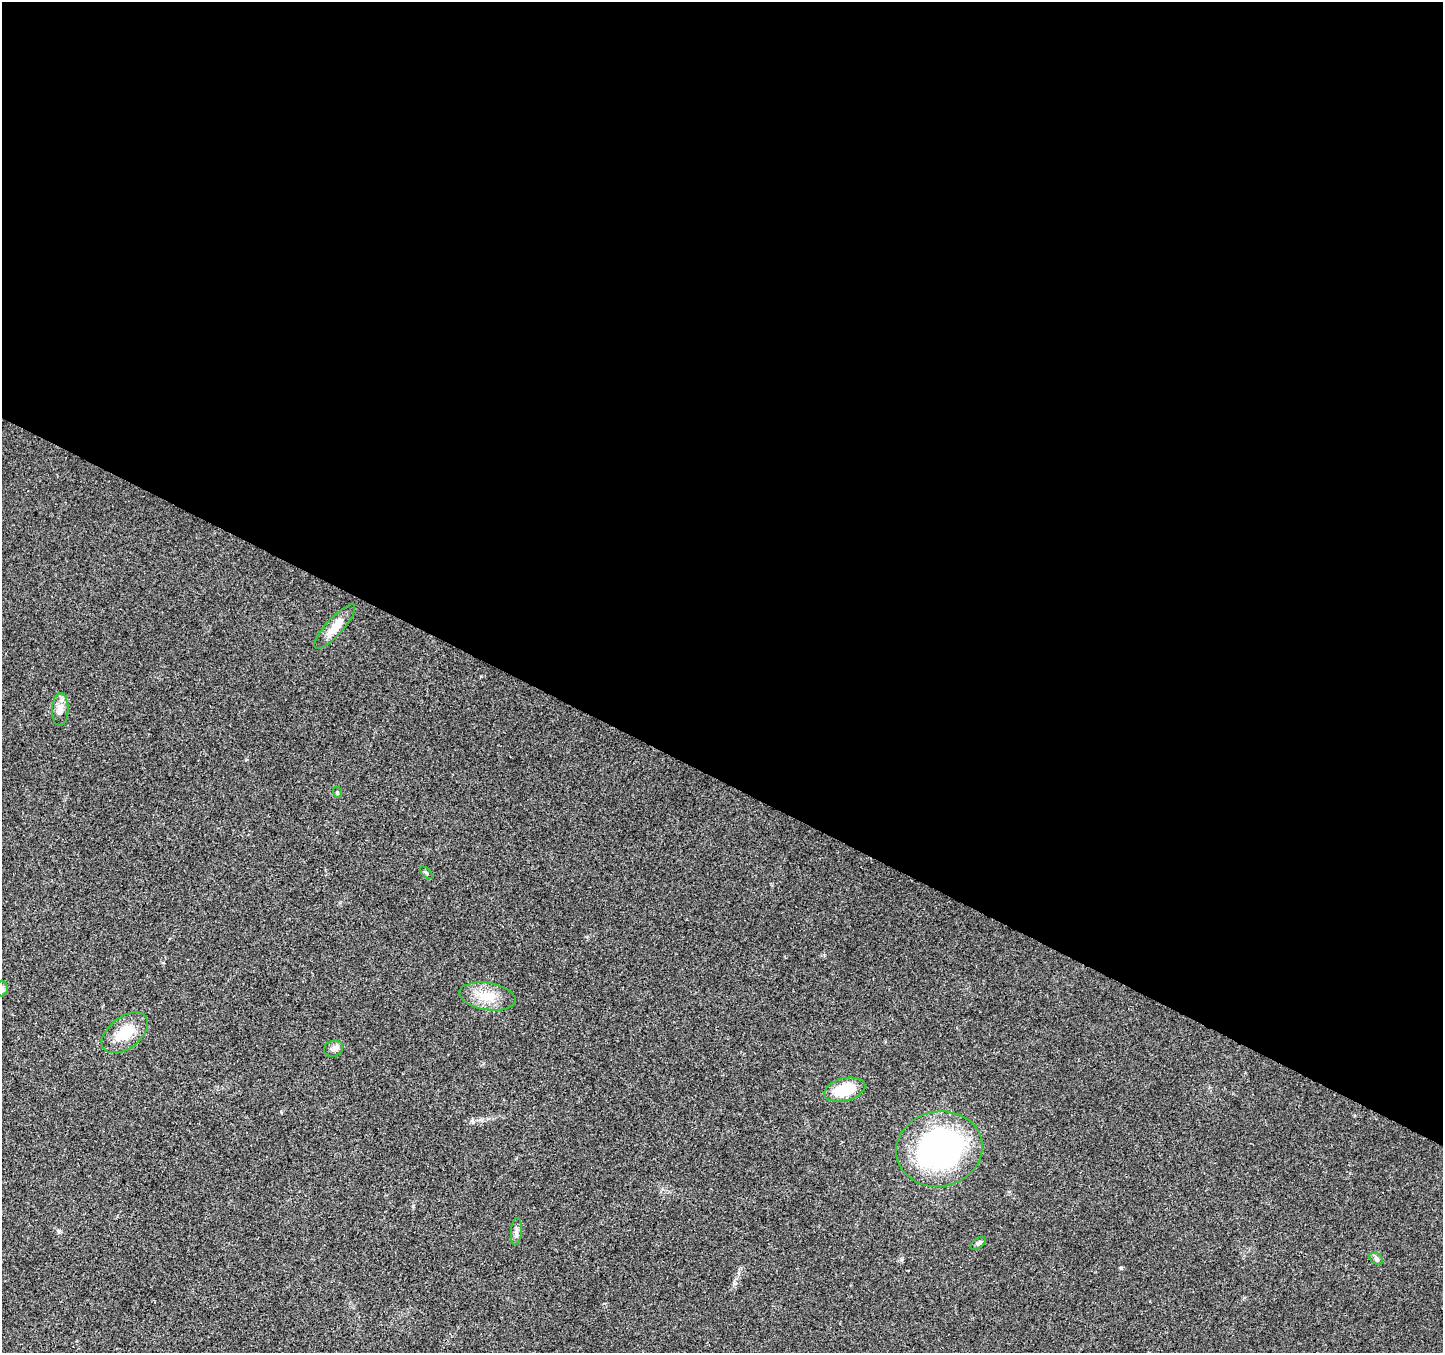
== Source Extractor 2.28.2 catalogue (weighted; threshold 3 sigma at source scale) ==
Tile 3 of 4 x 4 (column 3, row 1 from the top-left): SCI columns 2891-4331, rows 4319-5669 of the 5773 x 5868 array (HDU 1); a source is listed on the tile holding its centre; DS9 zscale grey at full resolution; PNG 1445 x 1355 px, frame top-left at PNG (2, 2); each listed source drawn as its Kron ellipse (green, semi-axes under 4 px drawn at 4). Shown black and unused: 58% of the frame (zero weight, under 3 of 4 exposures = <1% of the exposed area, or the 3 px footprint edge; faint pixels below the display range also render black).
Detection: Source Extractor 2.28.2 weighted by HDU 2 'WHT'; one run over the whole footprint, this tile lists its part. Background 0.0174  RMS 0.0028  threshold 0.0127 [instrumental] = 3 sigma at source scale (4.5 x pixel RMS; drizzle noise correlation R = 1.50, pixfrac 1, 0.0396/0.0396 arcsec/px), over >= 5 px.
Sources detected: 13; all 13 listed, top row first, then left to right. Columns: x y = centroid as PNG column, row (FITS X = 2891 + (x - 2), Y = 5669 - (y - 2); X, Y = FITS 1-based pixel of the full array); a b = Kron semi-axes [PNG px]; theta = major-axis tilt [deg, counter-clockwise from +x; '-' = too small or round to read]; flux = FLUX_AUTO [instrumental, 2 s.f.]
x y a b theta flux
335 627 29 8 48 4.7
60 709 16 8 88 2
337 792 5 3 - 0.34
426 873 8 3 -45 0.32
2 988 8 6 90 0.65
487 996 28 13 -9 6.1
125 1033 26 15 37 7.5
333 1049 9 8 - 1.1
845 1090 21 11 14 8.8
939 1149 43 37 11 75
516 1232 13 5 85 1
978 1243 8 5 36 0.6
1376 1259 7 5 -32 0.61
Isophote crosses this tile's border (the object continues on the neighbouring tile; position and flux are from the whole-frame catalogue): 1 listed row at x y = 2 988
Unlisted compact peaks at least as high as the median listed source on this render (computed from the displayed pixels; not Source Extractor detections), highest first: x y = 1121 1268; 59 1232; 473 1122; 734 1283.